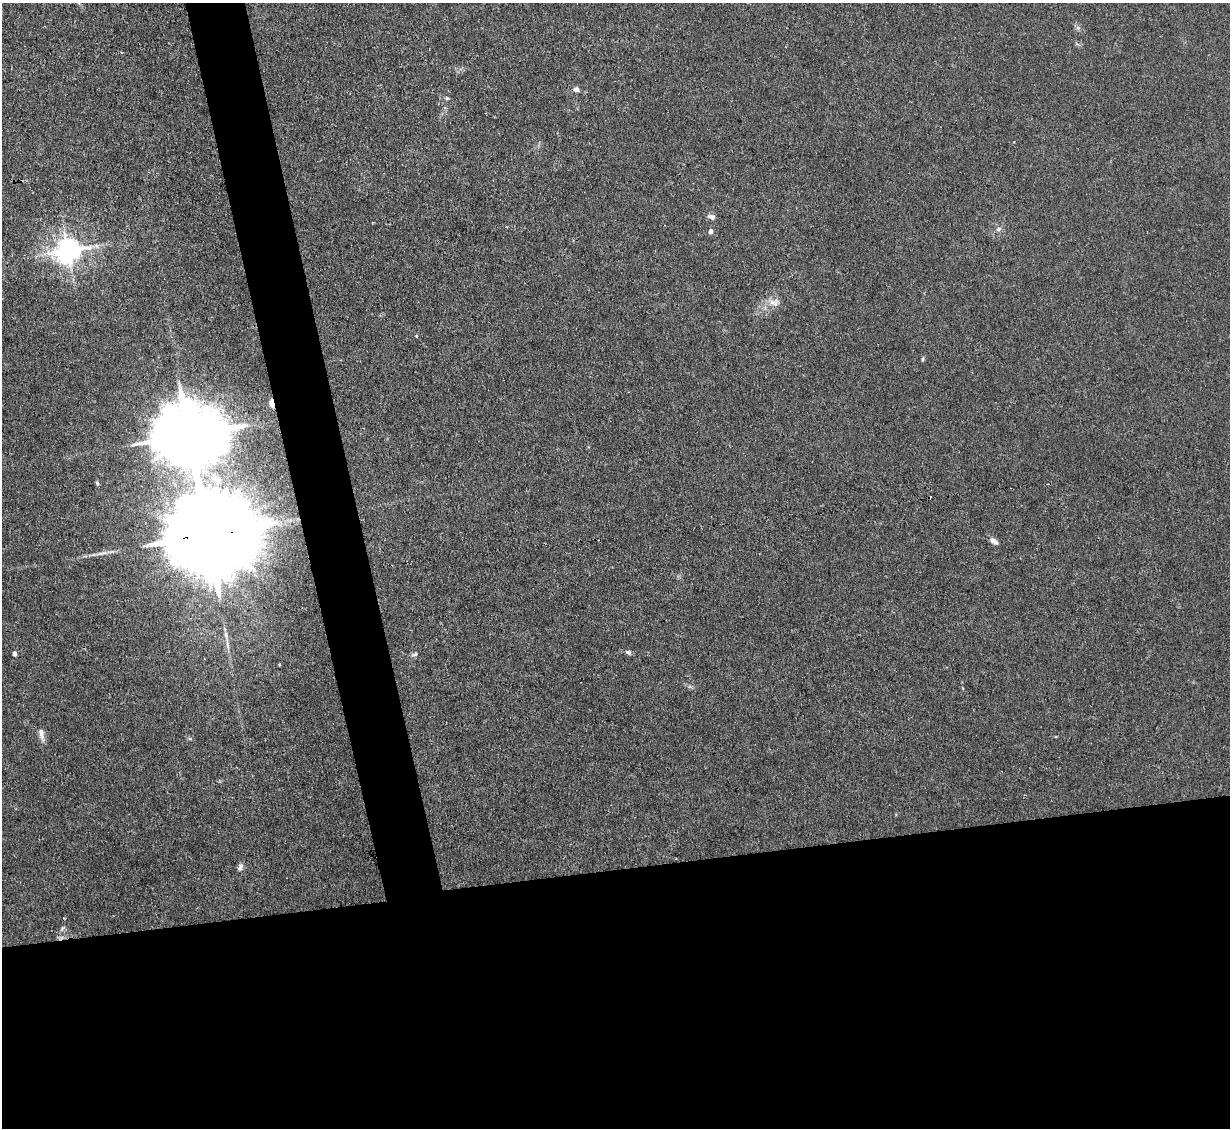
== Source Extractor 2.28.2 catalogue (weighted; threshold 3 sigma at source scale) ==
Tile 15 of 4 x 4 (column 3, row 4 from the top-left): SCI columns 2455-3682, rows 248-1373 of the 4909 x 4883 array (HDU 1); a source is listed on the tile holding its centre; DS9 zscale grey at full resolution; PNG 1232 x 1130 px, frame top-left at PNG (2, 3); no overlay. Shown black and unused: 27% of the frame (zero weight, under 3 of 4 exposures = <1% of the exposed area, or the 3 px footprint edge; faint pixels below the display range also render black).
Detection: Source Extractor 2.28.2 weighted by HDU 2 'WHT'; one run over the whole footprint, this tile lists its part. Background 0.0346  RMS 0.003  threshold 0.0135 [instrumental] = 3 sigma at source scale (4.5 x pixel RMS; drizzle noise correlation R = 1.50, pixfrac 1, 0.05/0.05 arcsec/px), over >= 5 px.
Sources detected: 26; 1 cosmic-ray / hot-pixel residue — not listed; the other 25 listed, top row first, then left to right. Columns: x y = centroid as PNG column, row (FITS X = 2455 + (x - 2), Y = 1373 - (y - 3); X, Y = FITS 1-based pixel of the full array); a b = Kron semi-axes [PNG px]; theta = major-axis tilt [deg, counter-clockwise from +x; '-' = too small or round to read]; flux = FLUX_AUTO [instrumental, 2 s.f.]
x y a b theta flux
121 53 3 3 - 0.31
576 89 7 7 - 1
447 98 5 5 - 0.42
711 217 11 6 -14 1.1
998 229 7 6 - 0.97
710 231 5 5 - 1.4
68 250 8 7 - 330
774 303 15 11 -8 2.9
416 336 4 3 - 0.25
923 359 6 4 81 0.42
272 403 10 5 -79 2.1
189 435 21 17 1 3100
97 483 6 4 -66 0.44
209 535 34 20 6 9800
993 541 10 6 -34 1.4
100 554 9 4 9 0.83
226 635 8 5 -70 0.8
628 652 8 5 -31 0.76
14 654 5 4 - 1.1
414 654 10 3 11 0.56
279 665 4 3 - 0.22
41 734 17 6 -77 1.8
190 739 6 4 -19 0.43
240 867 11 7 76 1.2
62 928 9 4 55 0.66
Overlapping masked pixels (flux is a lower limit): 2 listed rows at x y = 272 403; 209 535